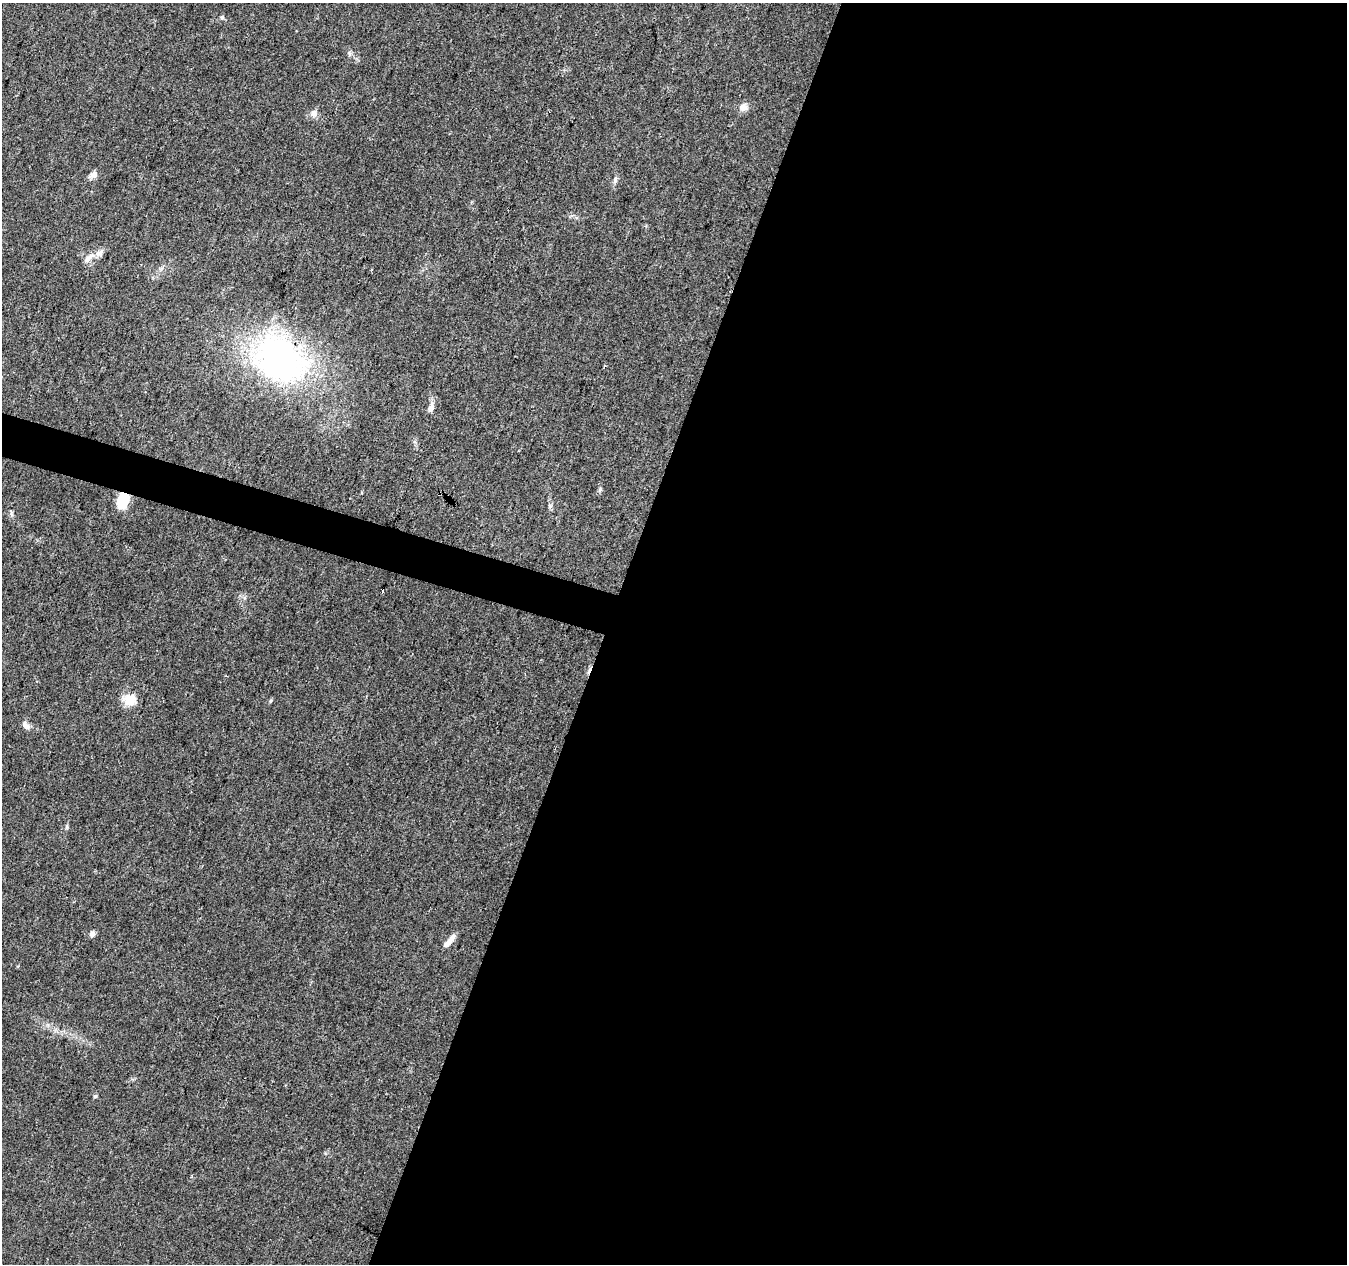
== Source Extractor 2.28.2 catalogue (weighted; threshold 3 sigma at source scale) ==
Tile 12 of 4 x 4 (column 4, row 3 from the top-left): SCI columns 4042-5386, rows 1541-2802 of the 5386 x 5539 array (HDU 1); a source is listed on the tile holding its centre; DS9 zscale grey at full resolution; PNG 1349 x 1266 px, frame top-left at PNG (2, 3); no overlay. Shown black and unused: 57% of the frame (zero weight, under 3 of 4 exposures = <1% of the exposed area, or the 3 px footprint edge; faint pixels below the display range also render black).
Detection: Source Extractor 2.28.2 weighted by HDU 2 'WHT'; one run over the whole footprint, this tile lists its part. Background 0.0487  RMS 0.0044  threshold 0.0198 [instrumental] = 3 sigma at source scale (4.5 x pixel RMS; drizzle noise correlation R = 1.50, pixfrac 1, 0.0396/0.0396 arcsec/px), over >= 5 px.
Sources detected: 20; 2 cosmic-ray / hot-pixel residue — not listed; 2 inside a brighter listed object's ellipse — not listed separately; the other 16 listed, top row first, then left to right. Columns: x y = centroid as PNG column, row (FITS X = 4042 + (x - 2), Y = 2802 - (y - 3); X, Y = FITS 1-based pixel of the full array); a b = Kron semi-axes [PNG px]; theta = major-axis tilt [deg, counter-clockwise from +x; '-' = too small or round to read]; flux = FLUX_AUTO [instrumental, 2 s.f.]
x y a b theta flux
222 17 6 5 - 0.7
743 107 12 10 32 2.7
314 113 9 9 - 2.5
93 175 12 8 40 2.1
615 180 11 5 74 1.3
89 258 18 7 42 3
279 359 73 54 -32 120
430 408 10 6 66 2.3
600 490 7 5 69 0.85
123 500 18 11 70 11
130 699 6 6 - 18
270 701 5 5 - 0.63
26 725 13 7 -46 2
92 934 8 7 - 1.4
452 938 12 7 54 2.6
95 1096 5 5 - 0.56
Overlapping masked pixels (flux is a lower limit): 1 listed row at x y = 123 500